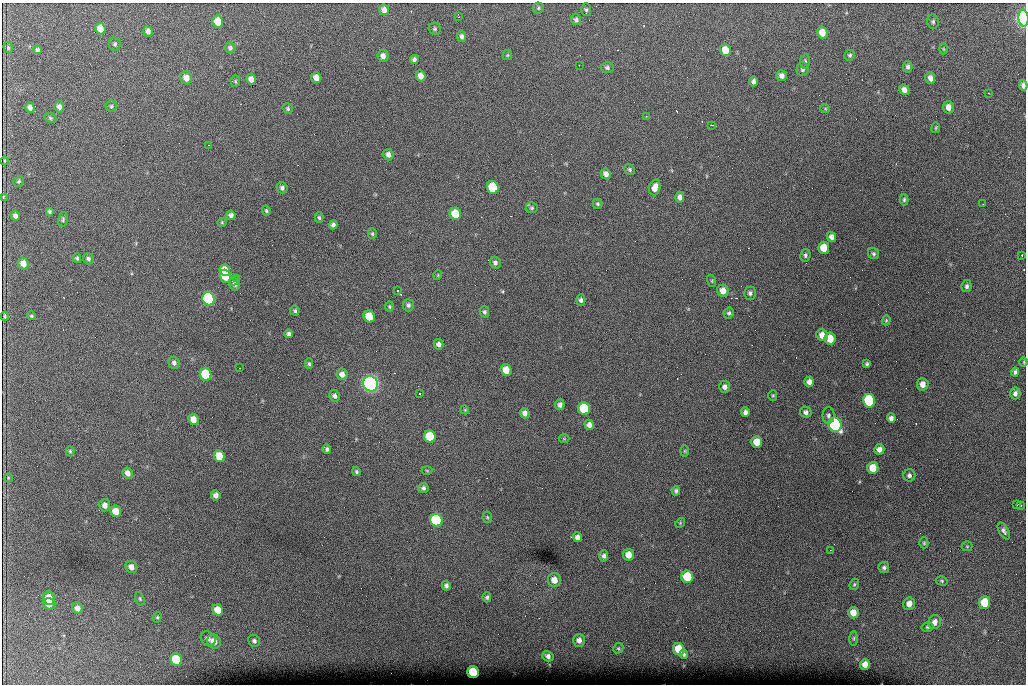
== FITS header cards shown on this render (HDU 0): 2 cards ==
NAXIS1  =                 1024 /fastest changing axis
NAXIS2  =                  682 /next to fastest changing axis

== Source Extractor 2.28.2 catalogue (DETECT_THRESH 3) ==
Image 1024 x 682 px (HDU 0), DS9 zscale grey, 1 PNG px = 1 image px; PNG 1028 x 686 px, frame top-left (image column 1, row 682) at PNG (2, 3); each listed source drawn as its Kron ellipse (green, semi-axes under 4 px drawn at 4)
Background 3950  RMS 41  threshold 123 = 3 sigma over >= 5 px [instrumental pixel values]
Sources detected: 200; all 200 listed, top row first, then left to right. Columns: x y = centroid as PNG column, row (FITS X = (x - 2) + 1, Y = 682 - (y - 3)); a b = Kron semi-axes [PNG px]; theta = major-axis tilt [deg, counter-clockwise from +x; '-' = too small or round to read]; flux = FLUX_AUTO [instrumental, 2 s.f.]
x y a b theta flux
538 8 5 5 - 4.1e+03
384 10 5 5 - 1.4e+04
586 10 6 5 - 4.9e+03
458 17 2 2 - 2.1e+03
1024 18 8 5 -86 1.1e+06
576 20 5 5 - 6.6e+03
218 21 6 5 - 5.4e+04
933 22 7 6 - 5.5e+03
100 29 6 5 - 3.1e+04
435 29 6 5 - 5.1e+03
148 31 5 4 - 1.0e+04
822 33 6 5 - 2.8e+04
462 36 6 4 -78 7.3e+03
115 44 6 6 - 5.8e+03
8 48 6 4 -72 4.3e+03
230 48 5 5 - 6.6e+03
943 49 5 3 - 2.7e+03
37 50 4 4 - 6.7e+03
725 50 6 5 - 4.0e+04
507 55 5 5 - 3.1e+03
850 55 5 5 - 4.5e+03
383 56 6 5 - 1.2e+04
414 59 4 4 - 6.4e+03
805 61 7 5 82 5.1e+03
579 65 2 2 - 2.0e+03
908 67 6 5 - 6.6e+03
607 68 6 5 - 6.5e+03
802 69 7 6 - 7.1e+03
421 76 5 5 - 1.9e+04
782 76 5 5 - 1.2e+04
186 78 6 6 - 2.1e+04
316 78 5 5 - 2.2e+04
930 78 6 5 - 1.2e+04
251 79 5 4 - 1.4e+04
235 81 5 5 - 3.4e+03
753 81 5 4 - 7.9e+03
1023 85 5 4 - 8.5e+03
904 90 5 4 - 1.2e+04
988 93 2 2 - 1.5e+03
111 106 5 5 - 4.7e+03
30 107 5 4 - 1.1e+04
59 107 5 5 - 9.6e+03
948 107 6 5 - 1.7e+04
825 108 5 3 - 2.4e+03
288 109 5 5 - 4.8e+03
646 116 2 2 - 2.3e+03
50 118 6 4 -22 4.3e+03
711 125 3 2 - 5.6e+03
936 128 5 2 - 2.8e+03
209 145 2 2 - 1.4e+03
388 155 6 5 - 1.2e+04
5 161 4 3 - 2.5e+03
630 170 6 5 - 4.9e+03
606 174 5 5 - 1.2e+04
19 181 5 4 - 4.7e+03
493 187 6 5 - 1.7e+05
655 187 8 5 73 2.1e+04
282 188 5 5 - 7.9e+03
3 197 3 2 - 2.8e+03
680 197 5 4 - 1.1e+04
904 200 6 4 87 4.6e+03
597 204 5 5 - 4.3e+03
983 204 2 2 - 1.6e+03
532 208 6 5 - 4.6e+03
49 211 4 3 - 4.3e+03
266 211 5 4 - 3.7e+03
455 214 6 5 - 7.7e+04
231 215 5 4 - 9.8e+03
15 216 5 4 - 1.0e+04
319 218 5 4 - 4.4e+03
63 219 7 4 80 4.8e+03
222 222 5 4 - 3.1e+03
333 225 4 4 - 8.1e+03
372 234 5 4 - 3.8e+03
831 237 5 4 - 1.1e+04
824 248 6 5 - 4.4e+04
874 254 6 5 - 5.5e+03
805 255 6 5 - 6.9e+03
1022 255 3 2 - 1.5e+03
77 258 5 4 - 3.9e+03
88 259 6 5 - 6.6e+03
495 263 6 5 - 8.4e+03
23 264 6 5 - 2.2e+04
225 270 5 5 - 4.7e+04
438 275 5 3 - 2.2e+03
225 276 6 5 - 1.1e+05
237 279 4 3 - 3.3e+03
234 281 5 3 - 3.8e+03
712 281 6 4 -73 3.3e+03
234 284 6 5 - 8.6e+03
967 286 6 5 - 6.8e+03
397 291 2 2 - 1.7e+03
723 291 6 5 - 2.5e+04
750 293 6 6 - 7.1e+03
208 299 7 6 - 6.6e+05
581 300 6 4 -90 6.5e+03
408 305 6 5 - 6.3e+03
389 307 5 4 - 3.4e+03
295 311 5 5 - 5.0e+03
484 312 5 4 - 5.8e+03
729 313 6 5 - 6.1e+03
5 316 4 2 - 3.8e+03
31 316 4 4 - 3.9e+03
369 316 6 5 - 7.3e+04
886 320 5 3 - 3.3e+03
289 334 4 4 - 6.8e+03
822 335 6 5 - 2.4e+04
830 339 6 5 - 4.8e+04
438 344 5 5 - 9.8e+03
1024 362 5 3 - 2.7e+03
174 363 6 5 - 8.0e+03
309 364 5 4 - 4.6e+03
867 364 4 3 - 4.6e+03
240 368 3 2 - 3.8e+03
506 370 6 5 - 3.8e+04
1015 372 4 4 - 6.3e+03
206 374 6 5 - 2.0e+05
342 374 6 5 - 1.6e+04
809 382 5 4 - 1.4e+04
371 384 8 7 - 1.5e+06
923 384 6 5 - 2.0e+04
725 387 6 5 - 1.0e+04
1015 393 6 5 - 9.0e+03
419 394 3 3 - 5.0e+03
773 395 5 4 - 3.0e+03
335 396 6 5 - 8.5e+03
869 401 7 6 - 2.4e+05
560 405 5 5 - 8.9e+03
584 408 6 6 - 1.9e+05
465 410 4 3 - 2.5e+03
745 412 5 4 - 9.3e+03
806 412 6 5 - 8.6e+03
525 413 5 5 - 1.3e+04
828 415 8 6 -89 7.7e+03
891 418 4 4 - 9.5e+03
193 419 6 5 - 2.5e+04
589 425 5 4 - 1.3e+04
835 425 7 6 - 9.1e+05
430 436 6 5 - 1.3e+05
564 439 5 3 - 2.4e+03
757 442 6 5 - 3.7e+04
327 449 5 4 - 5.6e+03
879 449 5 5 - 1.3e+04
70 451 5 4 - 3.7e+03
685 451 6 4 90 3.5e+03
219 456 6 5 - 5.7e+04
873 468 6 5 - 4.7e+04
427 470 5 3 - 2.6e+03
356 471 4 4 - 4.0e+03
128 473 6 5 - 1.4e+04
909 475 6 6 - 6.9e+03
8 478 4 3 - 2.1e+03
423 488 5 5 - 6.5e+03
676 491 5 4 - 5.5e+03
216 495 5 4 - 1.3e+04
1017 504 3 2 - 4.7e+03
105 505 6 5 - 1.5e+04
1021 505 3 3 - 7.7e+03
116 511 6 5 - 3.9e+04
487 517 5 5 - 3.8e+03
436 520 6 6 - 4.0e+05
680 523 5 4 - 3.0e+03
1004 531 9 5 -61 7.9e+03
578 537 5 4 - 1.2e+04
924 543 5 4 - 3.5e+03
967 546 5 5 - 3.2e+03
830 550 3 2 - 2.8e+03
628 555 6 5 - 3.0e+04
604 556 5 4 - 7.0e+03
131 567 6 5 - 1.6e+04
884 568 5 5 - 6.2e+03
687 577 6 6 - 1.3e+05
554 580 7 6 - 2.4e+04
942 581 6 4 -16 4.0e+03
854 584 6 4 68 4.0e+03
446 586 5 4 - 7.4e+03
487 597 5 4 - 4.9e+03
49 598 6 6 - 4.6e+04
140 599 7 4 -72 4.1e+03
985 602 6 5 - 7.3e+04
49 604 6 5 - 2.6e+04
909 604 6 6 - 1.9e+04
77 608 6 5 - 1.5e+04
218 610 6 5 - 4.6e+04
853 613 5 5 - 3.2e+04
157 617 5 4 - 3.8e+03
935 622 7 6 - 1.7e+04
927 627 6 4 14 4.4e+03
854 638 7 3 89 3.9e+03
208 639 8 6 -46 1.1e+04
579 640 6 6 - 1.4e+04
254 641 6 5 - 6.8e+03
214 642 7 6 - 2.7e+04
618 648 5 4 - 3.8e+03
679 649 6 5 - 6.6e+04
684 654 4 3 - 4.9e+03
548 656 6 5 - 9.3e+03
176 660 6 5 - 1.5e+05
865 664 5 5 - 1.9e+04
473 672 6 5 - 1.4e+05
At the frame edge (FLAGS 8, measured only in part): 3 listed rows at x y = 1024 18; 1023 85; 3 197

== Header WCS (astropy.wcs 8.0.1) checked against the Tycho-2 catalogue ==
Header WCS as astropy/WCSLIB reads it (CRVAL/CRPIX/CD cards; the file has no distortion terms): RA---TAN/DEC--TAN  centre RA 07:06:07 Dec +31:10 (106.53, +31.16 deg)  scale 1.44 arcsec/px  FOV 24.5' x 16.3'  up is -93 deg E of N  parity flipped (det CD > 0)
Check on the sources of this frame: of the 60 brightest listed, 8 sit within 2.2 arcsec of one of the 16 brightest Tycho-2 stars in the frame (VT <= 12.35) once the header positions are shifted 0.10 arcsec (0.08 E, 0.06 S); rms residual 0.96 arcsec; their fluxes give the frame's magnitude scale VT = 25.03 - 2.5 log10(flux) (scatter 0.23 mag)
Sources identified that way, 8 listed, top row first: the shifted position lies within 2.2 arcsec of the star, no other Tycho-2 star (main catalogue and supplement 1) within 4.4 arcsec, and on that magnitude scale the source's flux lands within +1.5 / -3 mag of the star's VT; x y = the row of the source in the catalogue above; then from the Tycho-2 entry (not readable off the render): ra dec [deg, ICRS J2000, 3 dp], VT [Tycho-2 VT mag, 2 dp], TYC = Tycho-2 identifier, HIP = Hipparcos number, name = IAU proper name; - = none
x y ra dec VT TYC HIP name
493 187 106.458 +31.151 12.35 2438-728-1 - -
206 374 106.551 +31.041 11.84 2438-663-1 - -
371 384 106.552 +31.106 9.20 2438-180-1 - -
869 401 106.550 +31.305 11.61 2438-184-1 - -
584 408 106.559 +31.192 11.79 2438-1039-1 - -
835 425 106.562 +31.292 10.01 2438-106-1 - -
436 520 106.614 +31.135 11.36 2438-550-1 - -
473 672 106.684 +31.152 11.76 2438-931-1 - -